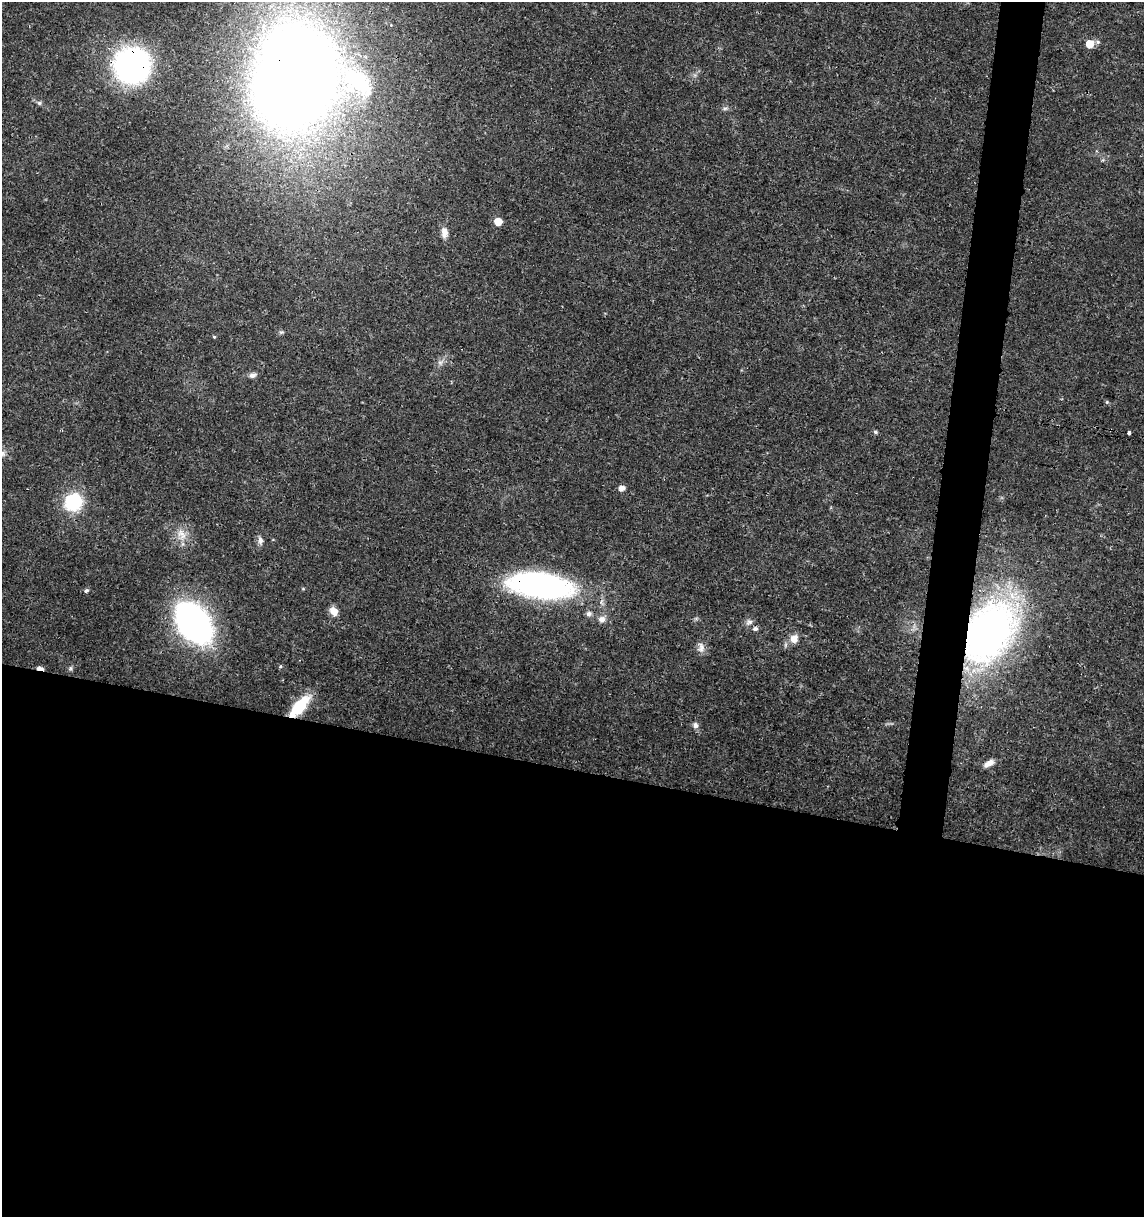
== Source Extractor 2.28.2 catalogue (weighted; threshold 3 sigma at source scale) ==
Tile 14 of 4 x 4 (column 2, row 4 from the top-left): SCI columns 1369-2510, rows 11-1225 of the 5079 x 4871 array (HDU 1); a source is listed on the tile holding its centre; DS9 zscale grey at full resolution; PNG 1146 x 1219 px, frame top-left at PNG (2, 2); no overlay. Shown black and unused: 40% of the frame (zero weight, under 3 of 4 exposures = <1% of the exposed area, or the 3 px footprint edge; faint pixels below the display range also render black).
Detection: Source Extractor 2.28.2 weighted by HDU 2 'WHT'; one run over the whole footprint, this tile lists its part. Background 0.0189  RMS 0.0018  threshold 0.00805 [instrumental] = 3 sigma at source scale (4.5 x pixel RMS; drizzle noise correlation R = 1.50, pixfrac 1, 0.0396/0.0396 arcsec/px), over >= 5 px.
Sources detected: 39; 1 inside a brighter object's white glare — not listed; the other 38 listed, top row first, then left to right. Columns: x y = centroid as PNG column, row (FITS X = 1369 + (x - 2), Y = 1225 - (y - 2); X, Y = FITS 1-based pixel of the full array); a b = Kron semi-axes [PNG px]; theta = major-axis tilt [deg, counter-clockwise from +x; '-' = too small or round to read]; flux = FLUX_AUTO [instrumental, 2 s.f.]
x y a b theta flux
1098 42 7 5 -1 0.36
1090 44 5 5 - 3.9
132 65 24 23 - 65
301 67 72 48 -60 230
358 82 193 126 -16 90
39 103 7 5 -21 0.38
725 108 7 4 1 0.36
498 222 5 5 - 3.1
444 233 12 8 -87 1.4
281 332 6 5 - 0.32
214 337 4 4 - 0.19
440 362 7 6 - 0.56
253 375 9 6 19 0.71
1107 402 5 5 - 0.24
875 432 5 4 - 0.32
1129 433 4 3 - 1.7
622 488 6 5 - 1
73 502 13 12 - 14
181 535 18 12 -63 2.4
260 540 10 6 -82 0.79
540 585 52 20 -8 61
303 589 5 3 - 0.18
86 591 6 4 37 0.3
333 611 12 9 -52 1.4
589 614 8 6 18 0.6
602 619 9 8 - 1
749 622 10 7 14 0.71
193 623 34 23 -53 69
755 629 6 5 - 0.54
989 632 57 38 58 93
794 638 11 10 - 1.6
701 647 15 9 -78 1.1
280 666 5 4 - 0.25
40 668 8 4 -2 1.3
70 668 7 5 -83 0.36
299 706 27 10 48 7
695 725 8 7 - 0.71
989 763 14 7 31 1.2
Overlapping masked pixels (flux is a lower limit): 8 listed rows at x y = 132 65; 301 67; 358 82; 540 585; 193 623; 989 632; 40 668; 299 706
Isophote crosses this tile's border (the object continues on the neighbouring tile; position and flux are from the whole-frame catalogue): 1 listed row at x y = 358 82